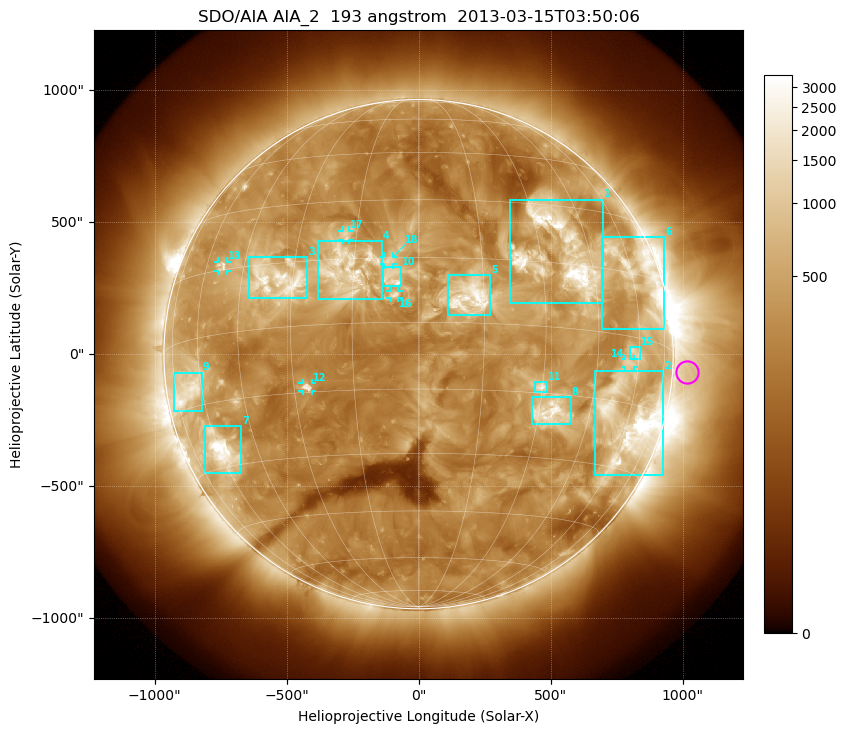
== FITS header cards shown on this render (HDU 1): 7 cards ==
TELESCOP= 'SDO/AIA'
INSTRUME= 'AIA_2'
WAVELNTH=                  193
WAVEUNIT= 'angstrom'
DATE-OBS= '2013-03-15T03:50:06.84'
CTYPE1  = 'HPLN-TAN'
CTYPE2  = 'HPLT-TAN'

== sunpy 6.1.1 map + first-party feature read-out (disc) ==
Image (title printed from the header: SDO/AIA AIA_2  193 angstrom  2013-03-15T03:50:06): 1024 x 1024 px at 2.4 arcsec/px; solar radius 965 arcsec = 402 px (full disc in frame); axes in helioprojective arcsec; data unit not stated in the header (colour bar unlabelled)
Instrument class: DISC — disc imager (sunpy class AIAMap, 193 A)
Bright regions (active regions / flare kernels): reference = the median radial profile (limb darkening/brightening removed); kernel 9 px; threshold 5 sigma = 706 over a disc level ~302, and >= 1.15x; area >= 12 px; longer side >= 10 px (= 24 arcsec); searched inside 0.97 R_sun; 18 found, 18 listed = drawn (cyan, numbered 1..; 6 of them under ~33 arcsec drawn as corner ticks so the feature stays visible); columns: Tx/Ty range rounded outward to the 5 arcsec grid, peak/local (2 s.f.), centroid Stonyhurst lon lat
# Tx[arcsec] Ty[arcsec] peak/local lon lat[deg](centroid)
1 345..700 195..585 15 +36 +18
2 670..930 -460..-65 21 +61 -19
3 -640..-420 210..370 10 -34 +11
4 -380..-140 205..430 6.3 -17 +13
5 110..270 145..300 9.7 +12 +6
6 695..930 95..445 6.9 +64 +14
7 -810..-670 -450..-270 14 -59 -26
8 430..575 -270..-160 8.9 +33 -19
9 -930..-820 -215..-70 6.4 -67 -11
10 -135..-65 260..330 6.3 -6 +10
11 440..485 -145..-105 6.8 +30 -14
12 -440..-405 -140..-110 5.6 -27 -14
13 -760..-725 315..350 5.2 -53 +16
14 780..815 -50..-20 3.9 +56 -6
15 800..840 -20..30 3.9 +58 -3
16 -105..-75 210..240 5 -5 +6
17 -290..-265 435..470 4.1 -18 +21
18 -130..-95 340..370 3.7 -7 +14
Off-limb structures (1.02-1.3 R_sun): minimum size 162 px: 2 found; the strongest spans PA ~230..300 deg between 1.02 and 1.3 R_sun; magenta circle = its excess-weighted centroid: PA ~265 deg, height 1.06 R_sun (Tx ~1020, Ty ~-70 arcsec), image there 1.8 x the reference